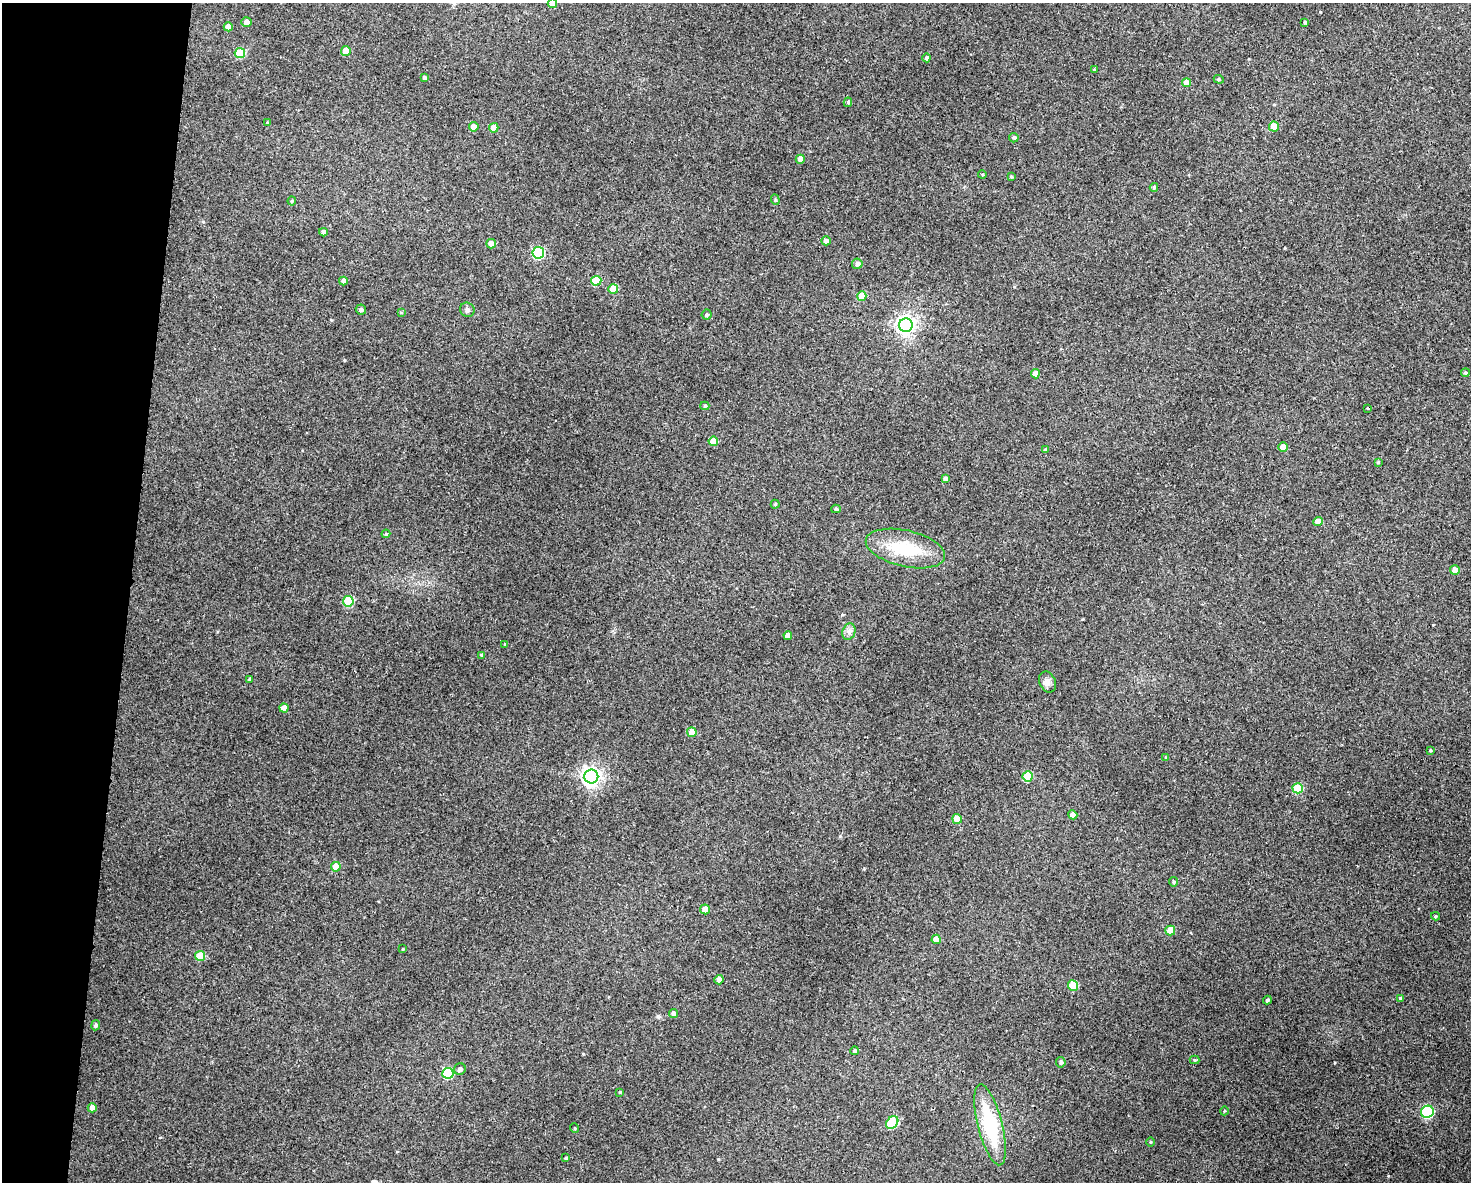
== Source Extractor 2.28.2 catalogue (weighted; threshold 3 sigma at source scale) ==
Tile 7 of 3 x 4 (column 1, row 3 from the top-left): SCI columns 109-1577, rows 1181-2360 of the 4742 x 4720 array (HDU 1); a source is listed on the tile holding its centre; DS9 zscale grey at full resolution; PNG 1473 x 1184 px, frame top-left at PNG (2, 3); each listed source drawn as its Kron ellipse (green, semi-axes under 4 px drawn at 4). Shown black and unused: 9% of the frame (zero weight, under 3 of 4 exposures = <1% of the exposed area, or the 3 px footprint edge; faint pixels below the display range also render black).
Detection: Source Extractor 2.28.2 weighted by HDU 2 'WHT'; one run over the whole footprint, this tile lists its part. Background 0.125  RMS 0.0065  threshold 0.0292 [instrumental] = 3 sigma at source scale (4.5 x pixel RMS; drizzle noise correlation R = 1.50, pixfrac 1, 0.05/0.05 arcsec/px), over >= 5 px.
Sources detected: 96; all 96 listed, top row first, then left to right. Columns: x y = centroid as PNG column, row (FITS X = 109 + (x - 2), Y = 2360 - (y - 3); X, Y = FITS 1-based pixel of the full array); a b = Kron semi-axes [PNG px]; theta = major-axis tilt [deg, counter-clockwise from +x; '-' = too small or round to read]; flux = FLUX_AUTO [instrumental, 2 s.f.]
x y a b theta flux
552 3 5 4 - 6.9
246 22 5 4 - 3.2
1305 22 4 3 - 0.96
228 27 4 4 - 4.3
346 51 5 4 - 8.2
240 53 5 5 - 29
927 58 4 4 - 1.7
1094 69 3 3 - 0.64
424 78 4 3 - 1.8
1219 79 5 4 - 0.93
1186 83 4 4 - 6.1
848 102 5 4 - 0.99
267 123 4 4 - 0.91
1274 126 5 5 - 7.8
474 127 5 4 - 7
494 128 5 4 - 6.9
1014 138 5 4 - 1.3
800 159 4 4 - 4.2
982 174 4 4 - 0.68
1011 177 3 3 - 0.79
1154 187 4 4 - 1.3
775 200 5 4 - 0.85
292 201 4 4 - 0.72
323 232 4 4 - 2.6
826 241 5 4 - 2.5
491 244 5 5 - 5.8
538 253 6 6 - 65
857 264 5 5 - 2.5
343 281 4 4 - 3.2
596 281 5 5 - 19
613 289 5 5 - 14
862 296 5 4 - 12
361 310 5 5 - 1.4
467 310 7 7 - 1.8
401 313 4 3 - 0.7
707 315 5 5 - 0.99
906 325 7 7 - 310
1465 373 4 4 - 1.1
1035 374 4 4 - 5.5
705 406 4 4 - 1.2
1368 408 3 2 - 0.68
713 441 5 4 - 9.9
1283 447 5 4 - 8.2
1045 450 4 4 - 1.1
1378 462 4 3 - 0.64
946 479 4 4 - 3.4
775 504 4 4 - 0.95
836 509 5 4 - 1.1
1318 521 4 4 - 6.3
386 534 4 4 - 0.75
905 548 40 18 -13 30
1455 570 5 5 - 5.6
348 601 5 5 - 29
849 632 8 6 71 2.3
788 636 4 4 - 4
505 644 3 3 - 0.72
482 655 4 4 - 1.2
250 679 4 4 - 1.2
1048 682 11 8 -67 3
284 708 4 4 - 5.5
692 732 5 4 - 9.7
1430 750 3 3 - 0.74
1166 758 4 3 - 0.66
1028 776 5 5 - 26
591 777 7 7 - 320
1298 788 5 5 - 25
1073 815 5 4 - 5
957 819 5 5 - 9
336 867 5 5 - 8.6
1173 882 5 4 - 1
705 909 5 5 - 5.6
1436 916 4 4 - 0.76
1170 930 5 5 - 14
936 939 4 4 - 6.9
403 949 3 3 - 0.54
200 956 5 5 - 17
719 980 4 4 - 4.3
1073 986 5 5 - 21
1400 998 4 3 - 0.96
1267 1000 4 4 - 1.1
673 1014 4 4 - 3.3
96 1025 5 4 - 1.3
854 1051 4 4 - 1.1
1195 1060 5 4 - 0.77
1061 1062 5 5 - 1.6
460 1069 6 5 - 2.2
448 1073 5 5 - 44
620 1092 4 3 - 0.63
92 1108 4 4 - 4.5
1224 1111 4 3 - 0.54
1427 1112 6 6 - 74
892 1122 7 5 51 42
990 1125 41 12 -76 42
574 1128 5 3 - 0.59
1151 1142 5 3 - 0.62
566 1158 4 4 - 0.95
Isophote crosses this tile's border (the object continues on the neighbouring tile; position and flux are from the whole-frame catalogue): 1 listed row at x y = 552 3
Unlisted compact peaks at least as high as the median listed source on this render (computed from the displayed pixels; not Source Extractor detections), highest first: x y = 1320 12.